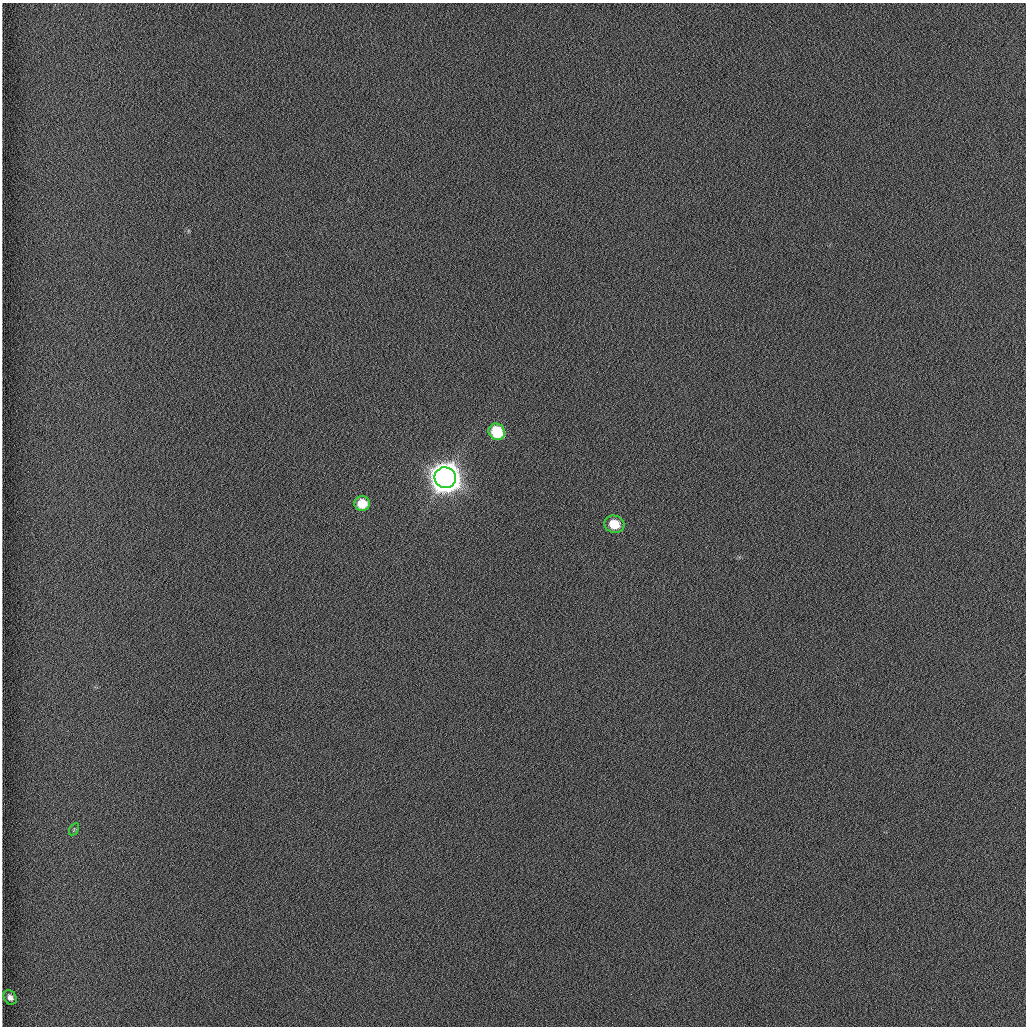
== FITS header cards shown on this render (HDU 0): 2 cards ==
NAXIS1  =                 1024 /fastest changing axis
NAXIS2  =                 1024 /next to fastest changing axis

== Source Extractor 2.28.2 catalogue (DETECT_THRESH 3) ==
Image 1024 x 1024 px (HDU 0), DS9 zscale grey, 1 PNG px = 1 image px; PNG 1028 x 1028 px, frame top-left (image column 1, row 1024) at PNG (2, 3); each listed source drawn as its Kron ellipse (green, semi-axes under 4 px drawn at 4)
Background 1260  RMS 6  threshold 17.9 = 3 sigma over >= 5 px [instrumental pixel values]
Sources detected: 6; all 6 listed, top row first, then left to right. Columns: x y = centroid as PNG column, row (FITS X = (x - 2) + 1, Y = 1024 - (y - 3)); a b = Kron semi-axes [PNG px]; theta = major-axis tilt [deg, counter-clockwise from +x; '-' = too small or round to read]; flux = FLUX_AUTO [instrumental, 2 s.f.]
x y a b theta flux
497 432 9 7 -49 2.0e+04
445 478 11 10 - 1.0e+06
362 504 8 7 - 8.6e+03
614 524 10 8 -16 9.1e+03
74 829 7 4 57 6.1e+02
10 997 7 6 - 2.0e+03